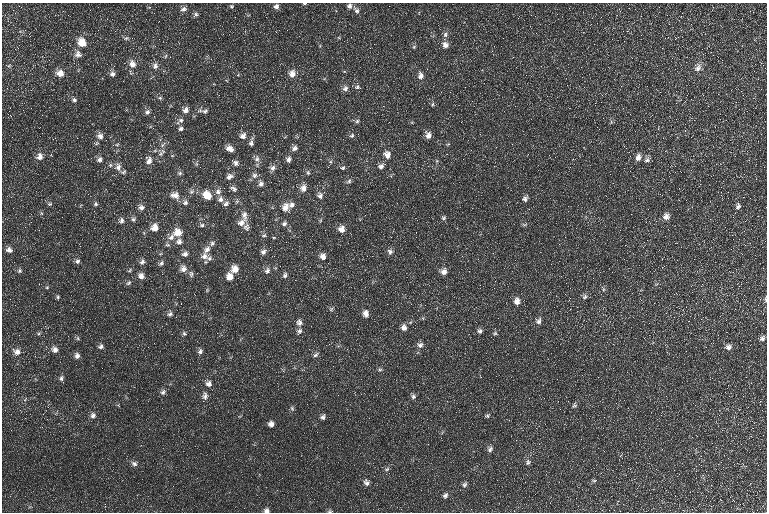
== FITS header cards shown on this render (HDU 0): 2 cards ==
NAXIS1  =                  765 / Axis length
NAXIS2  =                  510 / Axis length

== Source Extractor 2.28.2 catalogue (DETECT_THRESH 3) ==
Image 765 x 510 px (HDU 0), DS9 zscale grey, 1 PNG px = 1 image px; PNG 769 x 514 px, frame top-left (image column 1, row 510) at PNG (2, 3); no overlay
Background 21.8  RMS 8.7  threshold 26.2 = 3 sigma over >= 5 px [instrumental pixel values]
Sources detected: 174; all 174 listed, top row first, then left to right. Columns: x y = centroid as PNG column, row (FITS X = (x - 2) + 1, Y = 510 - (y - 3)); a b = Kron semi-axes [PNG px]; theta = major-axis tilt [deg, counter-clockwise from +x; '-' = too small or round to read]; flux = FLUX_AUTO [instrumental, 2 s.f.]
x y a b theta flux
304 3 4 3 - 620
232 6 5 5 - 910
276 6 7 7 - 1800
349 6 6 6 - 1800
183 9 8 7 - 1900
356 10 10 6 -49 2000
196 14 7 6 - 1300
445 35 8 6 77 1800
126 38 7 5 20 1100
82 43 10 8 -66 8300
445 45 8 7 - 3200
414 47 5 5 - 840
78 54 10 9 - 2900
166 56 6 4 70 720
132 64 10 8 -70 4100
9 65 6 4 21 720
155 66 9 7 -88 2500
698 68 12 7 61 3400
60 73 9 8 - 4600
112 74 7 7 - 2000
292 74 10 8 -87 4000
420 76 9 7 88 2800
357 87 8 6 12 1500
345 88 8 7 - 2200
160 98 6 4 6 980
74 100 6 5 - 1200
433 104 6 4 88 810
186 110 8 7 - 2800
199 111 10 6 11 1800
205 111 8 6 19 1400
147 112 7 6 - 1800
180 121 12 7 37 2300
357 121 6 5 - 1100
181 129 6 5 - 1400
428 135 8 6 -80 3300
100 136 9 7 -56 2900
243 136 9 7 45 2700
352 136 7 5 34 1200
251 143 10 5 76 2000
117 145 6 4 2 780
230 148 10 7 -30 3500
294 148 7 6 - 2000
161 154 8 6 45 1800
387 155 9 8 - 3800
40 157 9 8 - 3300
638 157 9 7 68 3100
257 159 9 7 -88 2200
288 159 7 6 - 1900
99 160 7 6 - 2000
149 160 11 8 -90 3500
647 160 8 6 31 1700
437 161 6 3 -71 700
331 162 6 4 -71 820
236 163 7 6 - 2000
110 165 6 5 - 1100
381 166 7 6 - 2300
118 167 10 7 88 3100
200 167 2 2 - 520
273 168 8 7 - 2300
343 168 7 5 35 1100
123 172 8 5 27 1100
308 172 6 5 - 1000
180 173 7 5 -21 1100
254 175 8 7 - 2200
229 176 9 7 28 2300
349 181 8 5 46 1200
261 184 7 6 - 2100
303 188 8 7 - 3900
234 189 10 6 -34 1900
191 192 7 7 - 1800
218 192 9 8 - 3000
175 195 11 8 -14 4700
207 195 10 8 -42 9600
320 196 9 7 -88 2400
220 199 7 7 - 2400
525 199 7 6 - 1800
237 201 7 5 82 1100
185 202 7 7 - 1900
50 204 6 5 - 820
96 204 6 6 - 1100
226 204 9 5 32 1800
291 205 9 7 37 2700
738 206 9 6 74 1800
141 207 7 7 - 2500
285 207 11 8 71 4300
244 215 13 8 -81 3700
666 216 8 7 - 3300
443 218 6 5 - 1100
133 219 6 5 - 1400
121 221 7 6 - 1700
241 223 12 7 35 3700
284 224 7 6 - 1600
202 225 6 5 - 1100
524 225 7 4 -1 830
246 227 10 9 - 2100
154 228 9 8 - 4900
341 229 8 7 - 3900
178 232 9 9 - 6900
264 235 7 5 28 1100
171 237 13 8 65 4500
179 242 8 7 - 2400
212 243 7 5 73 1500
9 250 8 6 -22 2400
207 250 11 8 51 3600
263 252 7 6 - 2200
390 252 7 7 - 2000
185 254 8 7 - 2100
204 256 10 9 - 3500
323 256 8 7 - 3100
209 258 8 7 - 1900
77 261 6 6 - 1500
142 262 8 6 54 1900
161 263 8 6 38 1400
183 269 9 8 - 3300
235 269 8 8 - 5800
130 270 7 3 37 740
19 271 6 6 - 1200
267 271 9 7 58 2400
444 272 7 7 - 3100
191 274 10 6 -90 1500
285 275 8 6 71 1600
141 276 8 7 - 3100
230 277 8 7 - 5300
129 283 7 5 40 1200
47 287 5 4 - 710
603 289 6 4 -73 770
58 297 5 4 - 880
585 297 8 6 52 1400
765 299 7 4 88 1000
517 301 9 8 - 3800
331 309 6 5 - 960
170 314 7 6 - 1700
366 314 10 7 -81 3000
539 321 8 7 - 2100
299 322 9 7 -76 2300
404 327 8 7 - 2800
299 331 8 7 - 1700
480 331 7 6 - 1700
39 333 6 4 20 780
184 333 6 5 - 1100
495 333 5 5 - 860
78 338 6 4 -89 870
762 338 8 6 32 1800
420 345 9 8 - 2200
101 346 7 6 - 1700
728 347 8 8 - 2400
55 350 8 7 - 2800
200 351 7 6 - 1800
17 352 10 7 -22 3400
315 355 8 5 39 1400
77 356 7 6 - 2200
380 370 6 4 0 840
61 378 7 5 80 1400
209 384 7 7 - 2800
163 392 8 6 46 1700
205 396 11 7 89 2300
413 397 7 6 - 1400
574 405 7 5 34 1100
292 408 7 5 -69 1000
93 416 7 7 - 2100
487 416 6 5 - 980
323 417 7 6 - 1500
271 424 6 6 - 2700
490 449 8 6 50 1700
528 462 8 6 90 1500
134 463 8 7 - 1900
387 469 7 4 26 930
594 480 7 4 -8 770
366 482 8 7 - 1900
464 484 8 6 56 1400
445 495 7 6 - 1600
683 510 2 2 - 290
266 511 6 5 - 2000
329 511 6 4 19 860
At the frame edge (FLAGS 8, measured only in part): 4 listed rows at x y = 304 3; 765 299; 266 511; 329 511